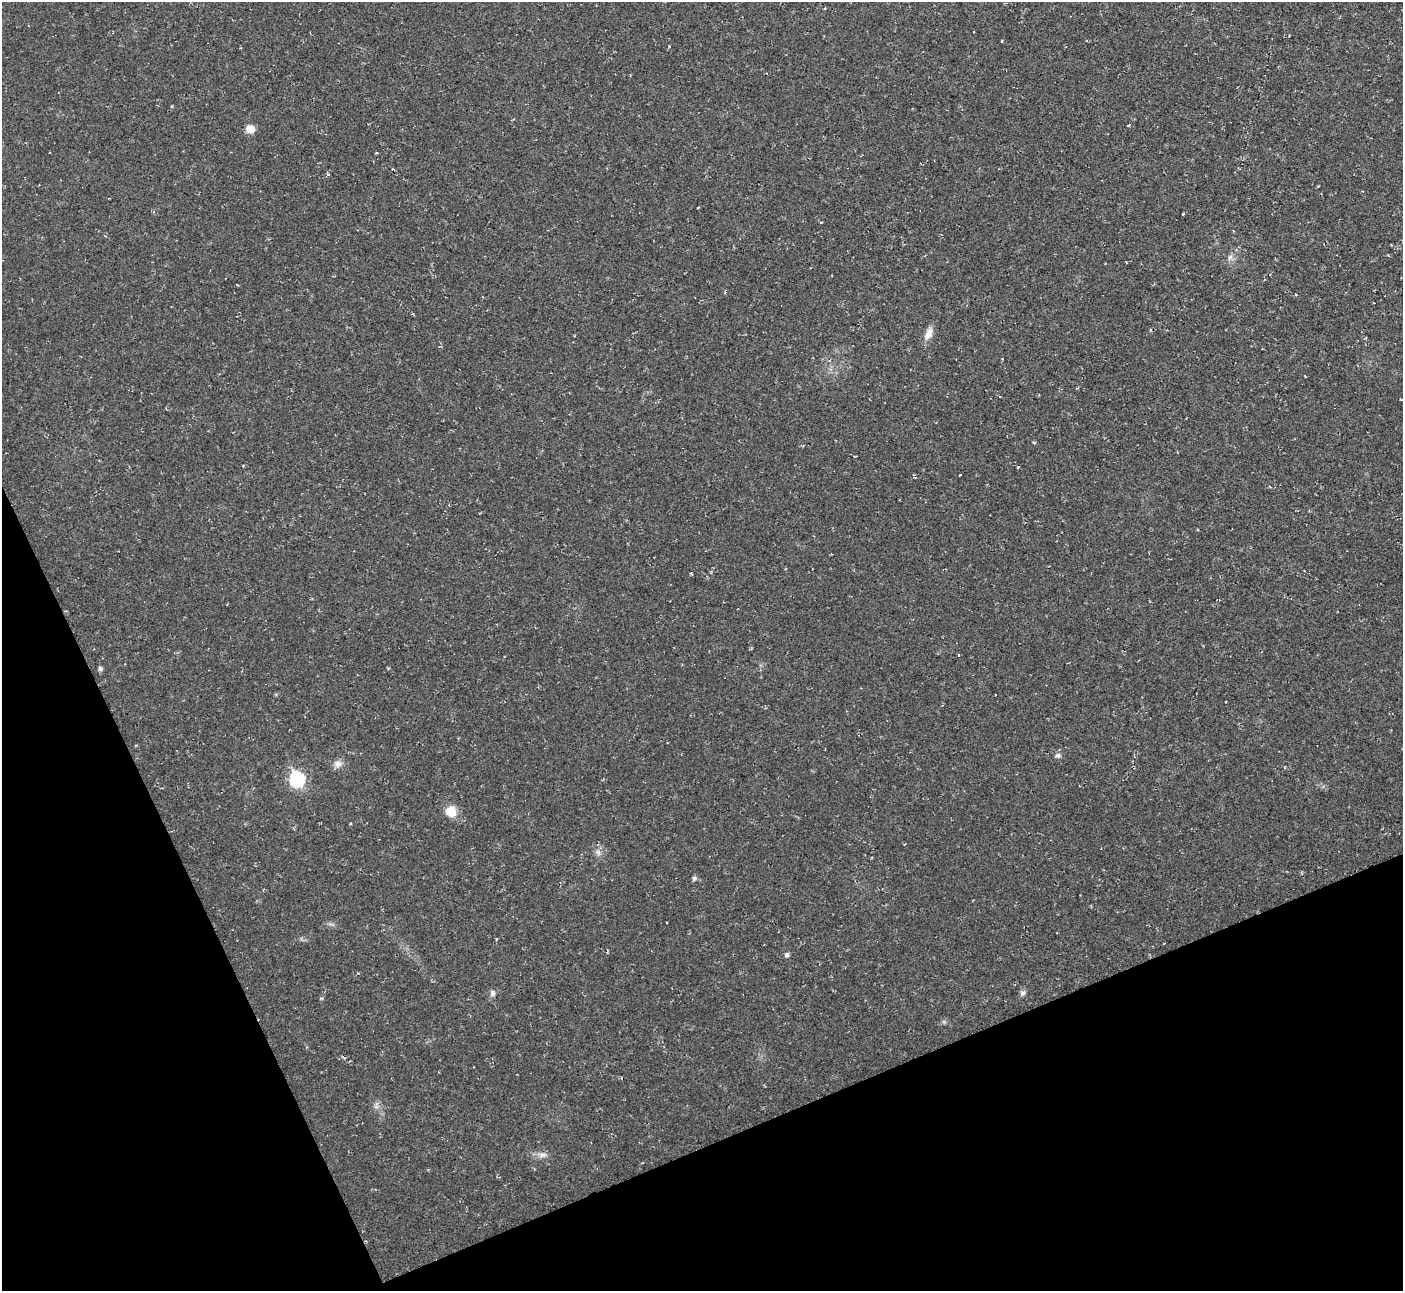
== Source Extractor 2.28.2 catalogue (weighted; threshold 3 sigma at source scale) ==
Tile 14 of 4 x 4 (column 2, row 4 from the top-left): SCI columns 1401-2801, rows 151-1439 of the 5602 x 5589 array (HDU 1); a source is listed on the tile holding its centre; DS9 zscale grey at full resolution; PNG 1405 x 1293 px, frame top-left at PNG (2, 2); no overlay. Shown black and unused: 21% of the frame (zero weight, under 2 of 3 exposures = <1% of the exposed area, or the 3 px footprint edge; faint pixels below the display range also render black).
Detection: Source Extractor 2.28.2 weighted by HDU 2 'WHT'; one run over the whole footprint, this tile lists its part. Background 0.0237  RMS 0.0063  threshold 0.0283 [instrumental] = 3 sigma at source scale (4.5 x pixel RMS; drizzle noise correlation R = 1.50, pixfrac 1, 0.05/0.05 arcsec/px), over >= 5 px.
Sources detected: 22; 4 cosmic-ray / hot-pixel residue — not listed; the other 18 listed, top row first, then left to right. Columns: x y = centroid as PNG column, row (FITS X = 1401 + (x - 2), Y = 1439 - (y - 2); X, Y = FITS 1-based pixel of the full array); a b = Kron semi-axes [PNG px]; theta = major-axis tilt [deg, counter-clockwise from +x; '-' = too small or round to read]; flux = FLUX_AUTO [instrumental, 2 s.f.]
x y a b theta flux
1002 41 4 2 - 0.55
669 46 4 2 - 0.5
250 129 7 7 - 8.1
1183 214 3 3 - 5.1
1230 257 9 5 54 1.9
928 334 16 9 64 5.3
1034 442 4 3 - 1
960 475 3 2 - 0.92
100 669 6 6 - 1.3
1058 755 7 6 - 1.6
338 764 10 10 - 3.1
297 779 8 7 - 79
451 811 12 11 - 8.6
694 878 6 6 - 1.3
787 955 5 4 - 1.8
493 993 7 6 - 2
1023 993 7 6 - 1.7
542 1155 10 5 0 2.3